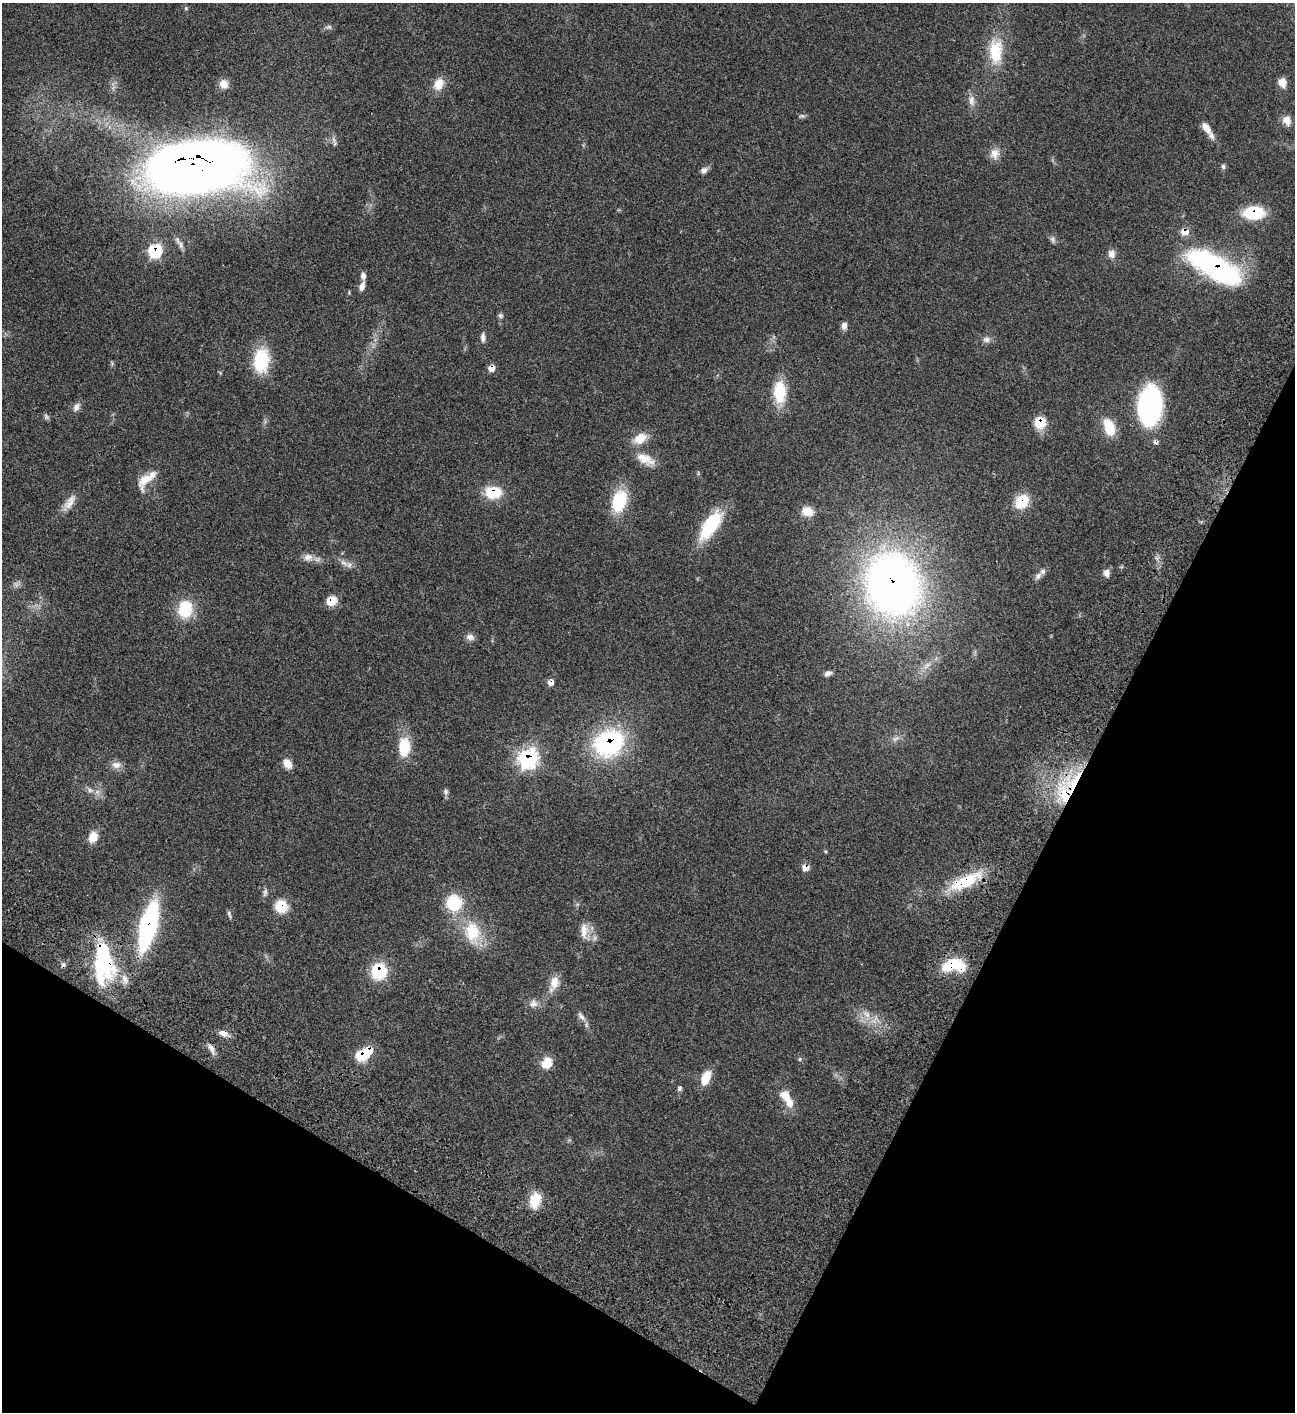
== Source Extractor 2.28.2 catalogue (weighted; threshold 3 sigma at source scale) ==
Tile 15 of 4 x 4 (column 3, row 4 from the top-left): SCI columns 3091-4383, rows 202-1611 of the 6051 x 6049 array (HDU 1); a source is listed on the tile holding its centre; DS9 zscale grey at full resolution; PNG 1297 x 1414 px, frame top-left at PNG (2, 3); no overlay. Shown black and unused: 26% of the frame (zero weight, under 3 of 4 exposures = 13% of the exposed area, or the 3 px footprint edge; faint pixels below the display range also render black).
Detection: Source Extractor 2.28.2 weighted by HDU 2 'WHT'; one run over the whole footprint, this tile lists its part. Background 0.0627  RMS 0.0058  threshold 0.0262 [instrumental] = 3 sigma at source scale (4.5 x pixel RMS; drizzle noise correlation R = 1.50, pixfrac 1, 0.05/0.05 arcsec/px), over >= 5 px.
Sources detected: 101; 1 too faint to see at this stretch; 1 inside a brighter object's white glare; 3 cosmic-ray / hot-pixel residue — not listed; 8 inside a brighter listed object's ellipse — not listed separately; the other 88 listed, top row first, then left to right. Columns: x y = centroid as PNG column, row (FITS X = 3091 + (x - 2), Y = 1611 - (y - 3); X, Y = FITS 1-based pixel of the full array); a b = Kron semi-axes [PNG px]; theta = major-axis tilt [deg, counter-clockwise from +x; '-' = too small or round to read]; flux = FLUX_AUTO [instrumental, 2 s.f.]
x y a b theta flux
329 27 8 6 -11 1.3
996 51 33 17 89 20
1282 82 10 8 -60 4.7
224 84 11 10 - 4.7
439 84 16 11 63 7.5
971 101 16 8 -87 3.7
802 116 8 4 8 1.1
1287 120 11 9 -63 4.8
1206 128 18 8 -58 5.8
995 153 15 12 79 4.8
195 166 60 29 3 1400
1223 166 7 6 - 1.2
704 170 9 7 32 2.4
1254 213 21 12 1 25
1185 232 7 6 - 7.3
1053 240 10 6 -63 1.6
181 245 10 6 -77 1.8
155 251 8 7 - 38
1111 254 10 9 - 3.3
1215 267 52 18 -31 120
363 276 9 6 -86 2.2
362 286 11 6 73 3.1
500 315 7 6 - 1.2
844 326 9 6 84 2.7
483 338 11 6 -89 2.4
986 339 10 8 3 2.4
261 360 26 17 85 26
491 368 6 5 - 6.2
780 392 22 12 -90 22
1150 406 38 22 84 75
76 407 13 7 57 2.6
1040 422 11 11 - 13
1109 427 22 12 -72 13
640 438 18 12 33 8.4
645 459 27 12 -24 8.6
145 480 25 12 57 9.2
493 492 17 12 -4 17
619 501 24 15 74 25
70 502 23 9 56 5.6
1022 502 16 12 48 15
807 511 14 11 -13 7.2
710 525 37 15 56 29
308 557 14 10 1 4.1
344 563 14 7 -34 3.2
1106 573 10 8 -82 2.7
1038 576 11 7 47 2.4
16 584 8 7 - 1.9
893 584 55 46 -74 350
331 601 10 9 - 8.5
185 609 19 15 81 20
470 637 12 8 -14 2.6
828 673 9 5 16 1.9
895 739 10 6 29 2
609 743 26 20 26 85
404 747 21 13 88 16
528 758 10 9 - 140
287 764 11 8 -52 5.7
116 765 13 10 -4 3.6
90 790 10 5 -31 2.2
446 792 8 7 - 1.5
1065 795 33 22 -90 33
93 837 12 9 66 7.4
806 868 8 6 3 4.6
966 881 42 14 25 25
265 892 12 5 78 1.6
454 903 21 20 - 19
281 906 14 13 - 11
229 914 11 4 -72 1.2
148 926 37 12 75 110
584 931 22 10 89 6.4
472 932 28 20 -83 20
103 952 55 20 -76 39
951 965 23 12 28 17
379 971 14 13 - 29
554 982 17 11 79 6.7
533 1004 11 11 - 3.3
867 1014 13 7 -41 4.7
581 1016 14 6 -53 2.7
224 1033 12 8 -17 3.4
211 1048 16 6 -61 2.6
369 1050 10 8 -14 6.6
362 1056 8 7 - 23
800 1059 5 5 - 0.77
547 1063 13 10 67 9.5
706 1078 15 9 66 10
680 1088 7 5 58 1.2
785 1096 15 10 -49 7.5
535 1200 17 11 72 12
Overlapping masked pixels (flux is a lower limit): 24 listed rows (the first 20) at x y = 195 166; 1254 213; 1185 232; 155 251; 1215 267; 491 368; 1040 422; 493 492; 1022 502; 893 584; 331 601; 609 743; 528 758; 1065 795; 806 868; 966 881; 281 906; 148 926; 103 952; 951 965